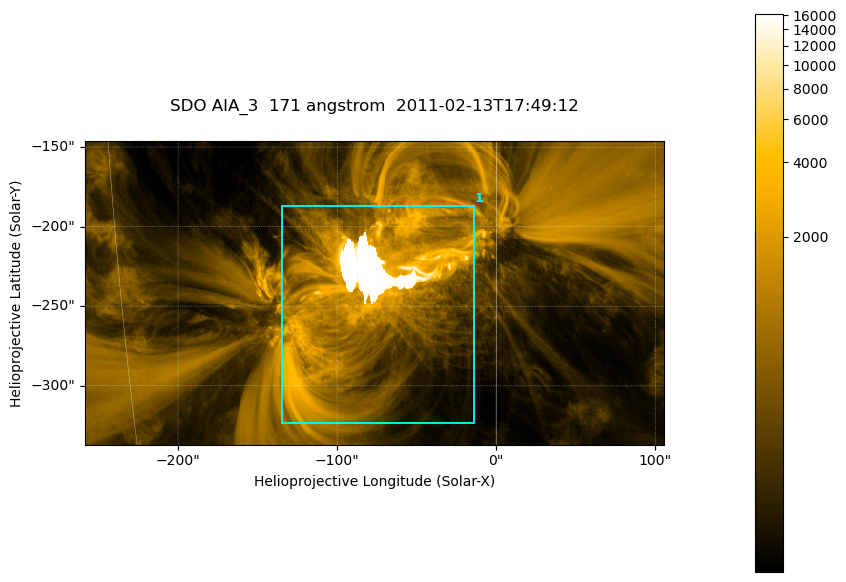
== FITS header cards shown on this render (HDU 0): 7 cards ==
TELESCOP= 'SDO     '           /
INSTRUME= 'AIA_3   '           /
WAVELNTH=                  171 /
WAVEUNIT= 'angstrom'           /
DATE-OBS= '2011-02-13T17:49:12.34' /
CTYPE1  = 'HPLN-TAN'           /
CTYPE2  = 'HPLT-TAN'           /

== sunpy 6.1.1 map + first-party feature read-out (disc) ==
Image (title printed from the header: SDO AIA_3  171 angstrom  2011-02-13T17:49:12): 607 x 318 px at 0.599 arcsec/px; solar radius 972 arcsec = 1622 px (partial field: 2.3% of the solar disc is inside the frame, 100% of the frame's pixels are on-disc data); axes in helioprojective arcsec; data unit not stated in the header (colour bar unlabelled)
Pointing: header CRPIX1/2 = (2056.06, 2043.72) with CRVAL1/2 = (0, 0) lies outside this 607 x 318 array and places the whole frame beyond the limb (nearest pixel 1.39 R_sun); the SolarSoft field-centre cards XCEN/YCEN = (-76.33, -241.7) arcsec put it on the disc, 1318 arcsec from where CRPIX/CRVAL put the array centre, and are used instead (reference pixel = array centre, CRVAL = XCEN/YCEN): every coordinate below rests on XCEN/YCEN
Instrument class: DISC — disc imager (sunpy class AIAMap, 171 A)
Bright regions (active regions / flare kernels): reference = the on-disc median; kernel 5 px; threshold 5 sigma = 1683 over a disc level ~337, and >= 1.15x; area >= 193 px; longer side >= 4 px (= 2.4 arcsec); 1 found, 1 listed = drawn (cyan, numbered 1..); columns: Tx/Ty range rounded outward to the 2 arcsec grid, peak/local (2 s.f.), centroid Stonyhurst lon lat
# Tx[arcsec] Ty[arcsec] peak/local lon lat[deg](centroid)
1 -136..-14 -324..-186 49 -5 -21